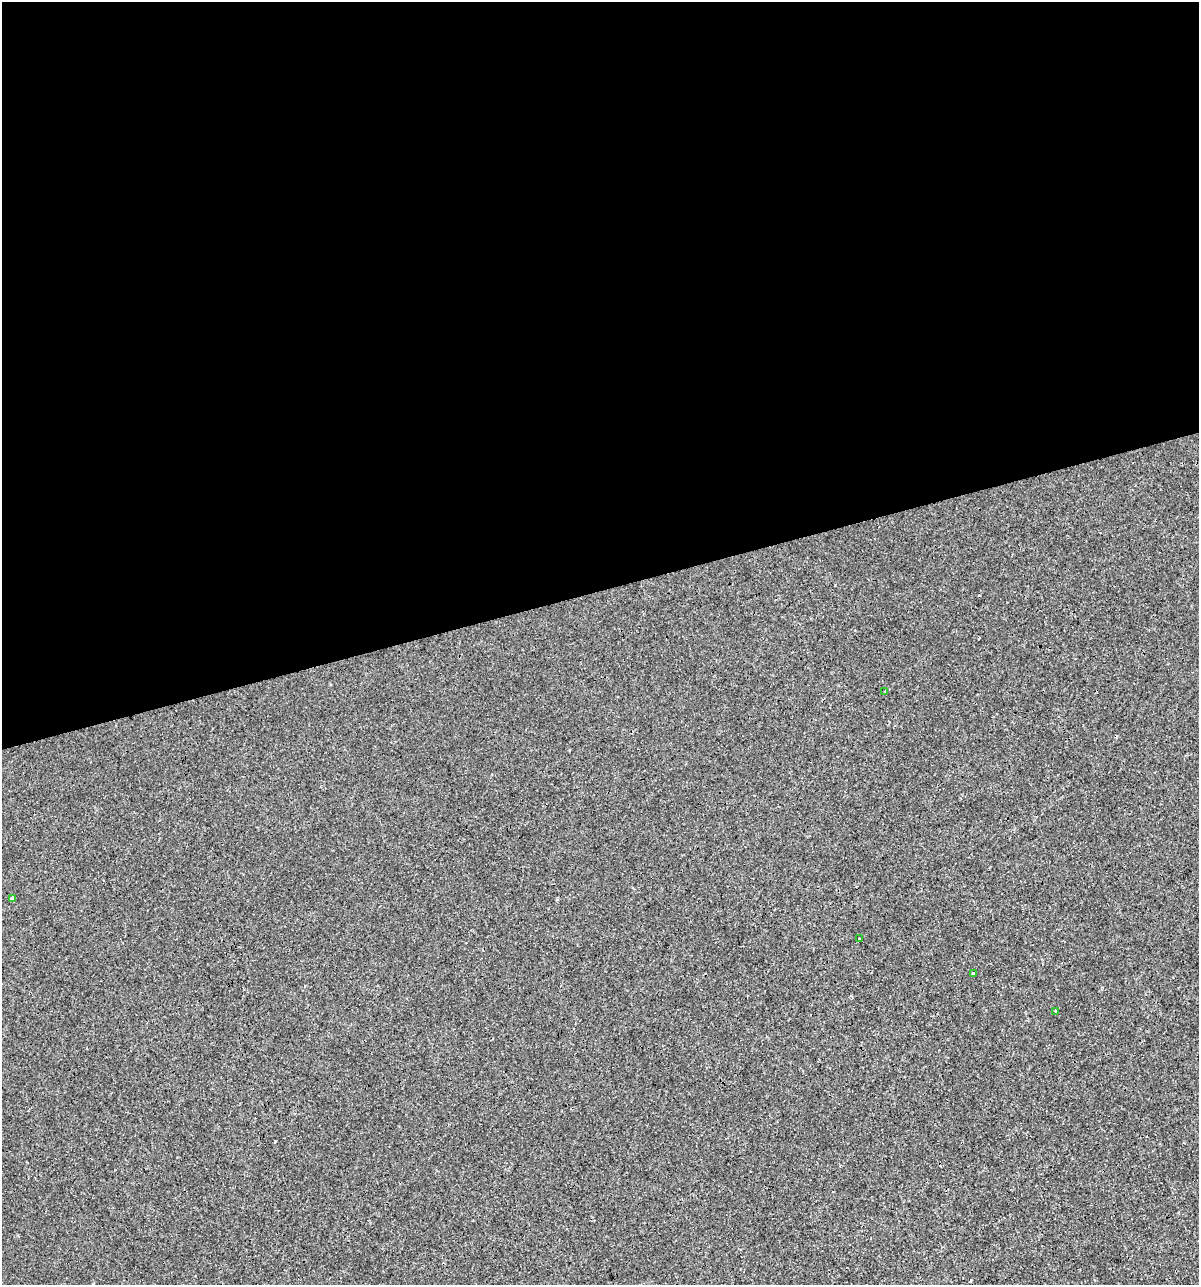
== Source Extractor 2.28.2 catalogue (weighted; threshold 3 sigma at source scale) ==
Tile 2 of 4 x 4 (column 2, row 1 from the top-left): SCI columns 1244-2440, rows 3850-5132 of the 4930 x 5132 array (HDU 1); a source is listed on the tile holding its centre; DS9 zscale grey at full resolution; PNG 1201 x 1287 px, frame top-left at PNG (2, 2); each listed source drawn as its Kron ellipse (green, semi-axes under 4 px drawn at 4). Shown black and unused: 46% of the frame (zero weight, under 3 of 4 exposures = <1% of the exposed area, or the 3 px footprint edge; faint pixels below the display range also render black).
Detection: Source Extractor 2.28.2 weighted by HDU 2 'WHT'; one run over the whole footprint, this tile lists its part. Background 9.33e-05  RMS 0.0017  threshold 0.00783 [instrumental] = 3 sigma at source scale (4.5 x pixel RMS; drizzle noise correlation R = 1.50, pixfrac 1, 0.0396/0.0396 arcsec/px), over >= 5 px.
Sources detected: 6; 1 cosmic-ray / hot-pixel residue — neither listed nor drawn; the other 5 listed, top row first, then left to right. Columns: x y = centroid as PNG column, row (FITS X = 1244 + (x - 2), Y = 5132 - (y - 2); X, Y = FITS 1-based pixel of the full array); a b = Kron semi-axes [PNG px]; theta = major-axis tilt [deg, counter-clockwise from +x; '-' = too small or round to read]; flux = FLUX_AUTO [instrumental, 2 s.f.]
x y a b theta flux
885 692 3 2 - 0.17
12 898 4 4 - 0.36
859 939 3 2 - 0.12
973 973 3 3 - 0.55
1055 1011 3 3 - 0.25